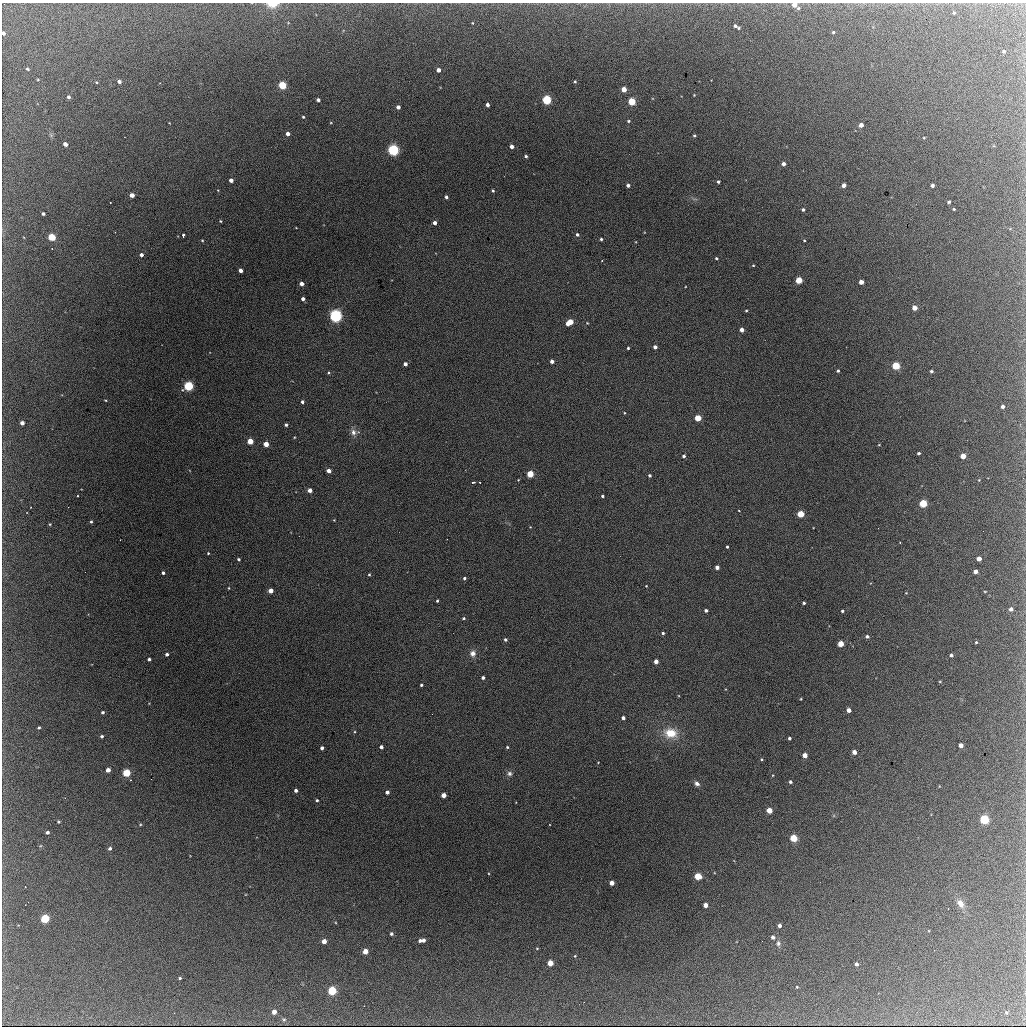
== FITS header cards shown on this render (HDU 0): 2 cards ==
NAXIS1  =                 1024 / length of data axis 1
NAXIS2  =                 1024 / length of data axis 2

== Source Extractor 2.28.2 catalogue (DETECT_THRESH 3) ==
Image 1024 x 1024 px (HDU 0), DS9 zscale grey, 1 PNG px = 1 image px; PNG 1028 x 1028 px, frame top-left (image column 1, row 1024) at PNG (2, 3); no overlay
Background 1930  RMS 32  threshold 95.5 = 3 sigma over >= 5 px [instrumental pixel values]
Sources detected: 197; all 197 listed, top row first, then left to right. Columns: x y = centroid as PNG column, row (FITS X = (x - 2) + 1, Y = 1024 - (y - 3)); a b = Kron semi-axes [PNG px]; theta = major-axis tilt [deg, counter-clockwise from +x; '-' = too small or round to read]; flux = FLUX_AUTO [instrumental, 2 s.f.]
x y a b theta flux
273 4 8 4 3 37000
794 5 4 4 - 17000
798 8 5 4 - 2900
954 13 4 4 - 2200
472 23 4 2 - 1400
735 26 3 3 - 3800
739 28 3 3 - 2500
833 32 4 3 - 2400
3 33 4 3 - 5400
1004 51 4 3 - 2800
27 69 4 2 - 2500
438 70 4 4 - 12000
119 81 4 4 - 7200
575 81 3 3 - 2300
96 82 4 3 - 1800
160 83 3 2 - 1400
282 85 4 4 - 120000
624 89 4 4 - 28000
694 95 2 2 - 1500
69 97 4 3 - 4000
318 100 4 3 - 6100
547 100 4 4 - 220000
632 101 4 4 - 100000
487 105 4 3 - 7400
398 107 4 4 - 9000
303 117 3 3 - 2400
628 121 4 3 - 2800
861 125 4 4 - 14000
288 134 4 4 - 9600
694 135 4 3 - 2500
65 144 4 4 - 11000
512 146 4 3 - 11000
393 150 5 5 - 430000
526 156 4 4 - 3500
783 164 4 4 - 7800
231 180 4 4 - 11000
718 182 3 3 - 3700
628 185 4 3 - 7400
844 185 4 4 - 12000
932 185 4 4 - 7000
493 191 3 3 - 3200
132 195 4 4 - 15000
446 197 4 3 - 5400
949 202 4 3 - 3500
954 209 3 2 - 2100
803 210 3 3 - 3900
43 214 3 3 - 4200
220 221 3 3 - 2100
435 223 4 3 - 9600
577 234 4 4 - 4100
183 235 4 3 - 8000
52 237 5 4 - 90000
601 239 3 3 - 3400
202 240 3 3 - 1800
804 240 3 2 - 1700
141 255 4 4 - 7400
716 258 3 3 - 2900
753 265 3 3 - 1800
240 270 4 3 - 11000
799 280 4 4 - 76000
861 282 4 4 - 19000
302 284 4 3 - 15000
303 299 3 3 - 8100
914 308 4 4 - 22000
746 311 3 3 - 2000
335 316 5 5 - 570000
570 322 6 4 32 60000
587 323 4 3 - 1600
741 330 4 4 - 14000
655 347 4 3 - 9900
628 348 3 3 - 2800
552 361 4 3 - 9400
405 364 4 4 - 10000
896 366 4 4 - 130000
838 371 3 3 - 3100
931 371 4 3 - 3500
328 373 4 4 - 2700
188 386 5 4 - 260000
105 400 4 2 - 1600
302 402 3 3 - 5500
1003 406 4 3 - 6900
624 413 3 3 - 1600
698 418 4 4 - 62000
22 423 4 4 - 9400
286 425 3 3 - 4300
353 432 9 7 -77 10000
250 441 4 4 - 47000
266 444 4 4 - 28000
879 445 4 3 - 1500
919 453 3 3 - 3800
684 456 3 3 - 4700
963 456 4 4 - 28000
329 471 4 4 - 15000
530 474 4 4 - 79000
649 475 3 3 - 4000
473 482 4 2 - 3200
480 483 3 2 - 1900
310 490 4 4 - 16000
77 496 3 2 - 2600
602 496 3 3 - 3700
923 503 4 4 - 120000
31 507 2 2 - 1200
739 511 3 2 - 1200
801 514 4 4 - 82000
334 520 3 3 - 1400
91 522 4 3 - 2800
50 524 3 2 - 1600
727 547 3 3 - 2700
208 553 3 3 - 1900
239 559 3 3 - 3300
979 559 4 4 - 18000
717 567 4 4 - 12000
975 572 4 4 - 13000
163 573 3 3 - 4400
369 575 3 3 - 2200
464 578 3 3 - 4100
646 586 3 2 - 1300
229 588 4 2 - 1700
271 590 4 4 - 23000
985 591 3 2 - 1400
437 601 3 3 - 2700
804 603 3 3 - 4100
1011 609 4 4 - 9200
706 610 4 3 - 5600
842 611 3 3 - 3400
464 618 4 3 - 3100
663 633 4 3 - 3700
867 636 4 4 - 5400
505 639 4 4 - 4500
976 642 3 3 - 2300
841 644 4 4 - 43000
473 653 8 8 - 12000
167 654 3 3 - 5800
951 655 4 3 - 4800
149 659 3 3 - 4500
656 661 4 4 - 16000
483 678 3 3 - 6000
940 682 4 3 - 1600
421 685 3 3 - 3100
801 699 3 2 - 1700
849 710 4 4 - 15000
103 712 3 3 - 3900
623 718 4 3 - 8000
39 728 3 3 - 2700
670 733 16 12 -9 45000
102 736 3 3 - 3900
789 738 3 3 - 3800
961 745 4 4 - 15000
381 747 4 3 - 7100
507 747 3 3 - 2300
322 748 4 3 - 7400
854 752 4 4 - 15000
805 755 4 4 - 23000
761 759 4 3 - 2100
108 770 4 4 - 16000
126 773 4 4 - 110000
509 773 7 7 - 6400
773 775 4 2 - 1500
151 779 2 2 - 2300
131 780 3 2 - 1800
790 782 3 3 - 4600
697 783 7 5 -31 7500
296 790 3 3 - 6600
387 792 4 4 - 10000
444 795 4 4 - 24000
317 800 4 3 - 2700
769 810 4 4 - 38000
984 819 5 4 - 190000
58 822 4 4 - 2500
140 824 5 3 - 2000
47 832 4 3 - 4100
794 838 4 4 - 99000
110 848 5 4 - 4900
698 876 4 4 - 71000
612 883 4 4 - 21000
25 887 2 2 - 1300
960 903 11 7 -54 16000
705 905 4 4 - 16000
45 918 5 4 - 150000
779 925 4 4 - 8100
391 934 4 4 - 4600
773 937 4 4 - 6300
420 940 3 3 - 5000
423 940 4 4 - 6900
324 941 4 4 - 19000
778 943 7 6 - 6200
537 948 4 3 - 1700
365 951 4 4 - 29000
575 956 4 3 - 1700
550 963 4 4 - 38000
856 964 4 4 - 5600
180 978 3 3 - 2500
797 987 3 2 - 1700
332 990 5 4 - 180000
274 1012 4 4 - 17000
1006 1013 5 4 - 2700
284 1020 5 4 - 3100
At the frame edge (FLAGS 8, measured only in part): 3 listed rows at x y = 273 4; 794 5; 3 33